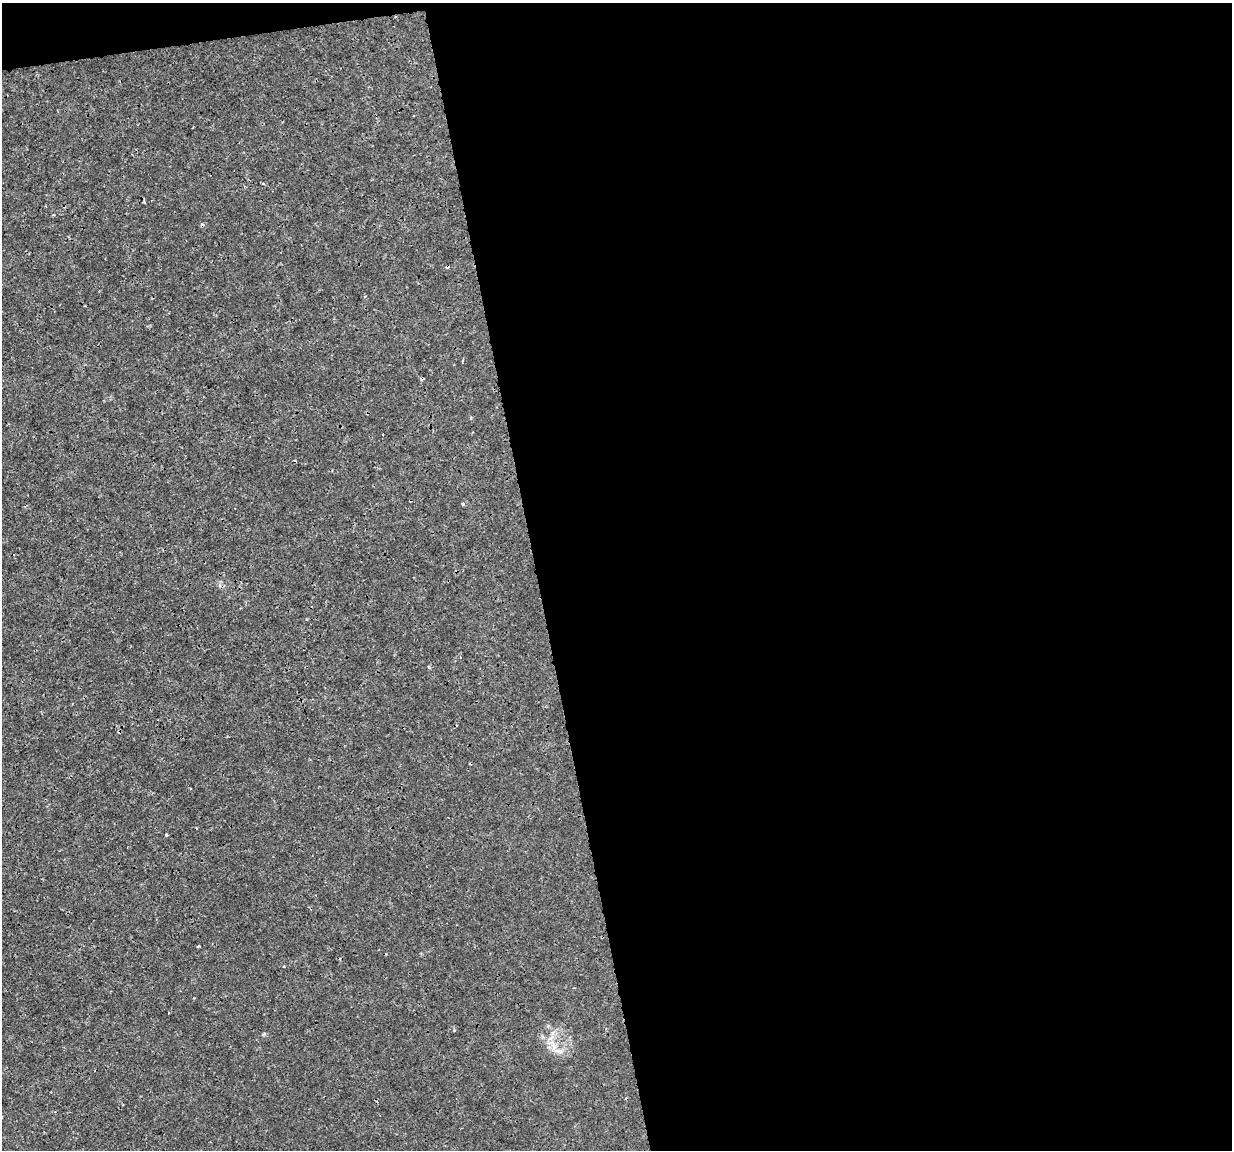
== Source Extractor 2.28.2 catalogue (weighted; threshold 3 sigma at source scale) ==
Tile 4 of 4 x 4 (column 4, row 1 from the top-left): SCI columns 3693-4922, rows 3524-4671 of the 4922 x 4703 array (HDU 1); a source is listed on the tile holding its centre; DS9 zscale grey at full resolution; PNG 1234 x 1152 px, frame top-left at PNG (2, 3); no overlay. Shown black and unused: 58% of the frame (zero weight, under 3 of 4 exposures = <1% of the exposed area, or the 3 px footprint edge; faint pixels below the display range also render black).
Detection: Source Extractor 2.28.2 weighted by HDU 2 'WHT'; one run over the whole footprint, this tile lists its part. Background -4.10e-05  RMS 7.5e-04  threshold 0.00337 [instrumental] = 3 sigma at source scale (4.5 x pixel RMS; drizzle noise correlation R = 1.50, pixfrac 1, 0.0396/0.0396 arcsec/px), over >= 5 px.
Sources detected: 9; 2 cosmic-ray / hot-pixel residue — not listed; the other 7 listed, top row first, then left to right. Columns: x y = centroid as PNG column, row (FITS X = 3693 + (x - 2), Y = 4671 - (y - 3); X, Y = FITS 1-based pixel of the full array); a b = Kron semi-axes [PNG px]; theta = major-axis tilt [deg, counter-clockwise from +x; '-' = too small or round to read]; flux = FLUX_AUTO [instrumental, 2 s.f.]
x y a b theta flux
144 202 3 2 - 0.071
422 378 5 2 - 0.091
383 434 3 2 - 0.053
463 504 4 4 - 0.088
166 835 3 3 - 0.12
198 946 3 2 - 0.081
284 966 3 2 - 0.057
Overlapping masked pixels (flux is a lower limit): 1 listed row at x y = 422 378